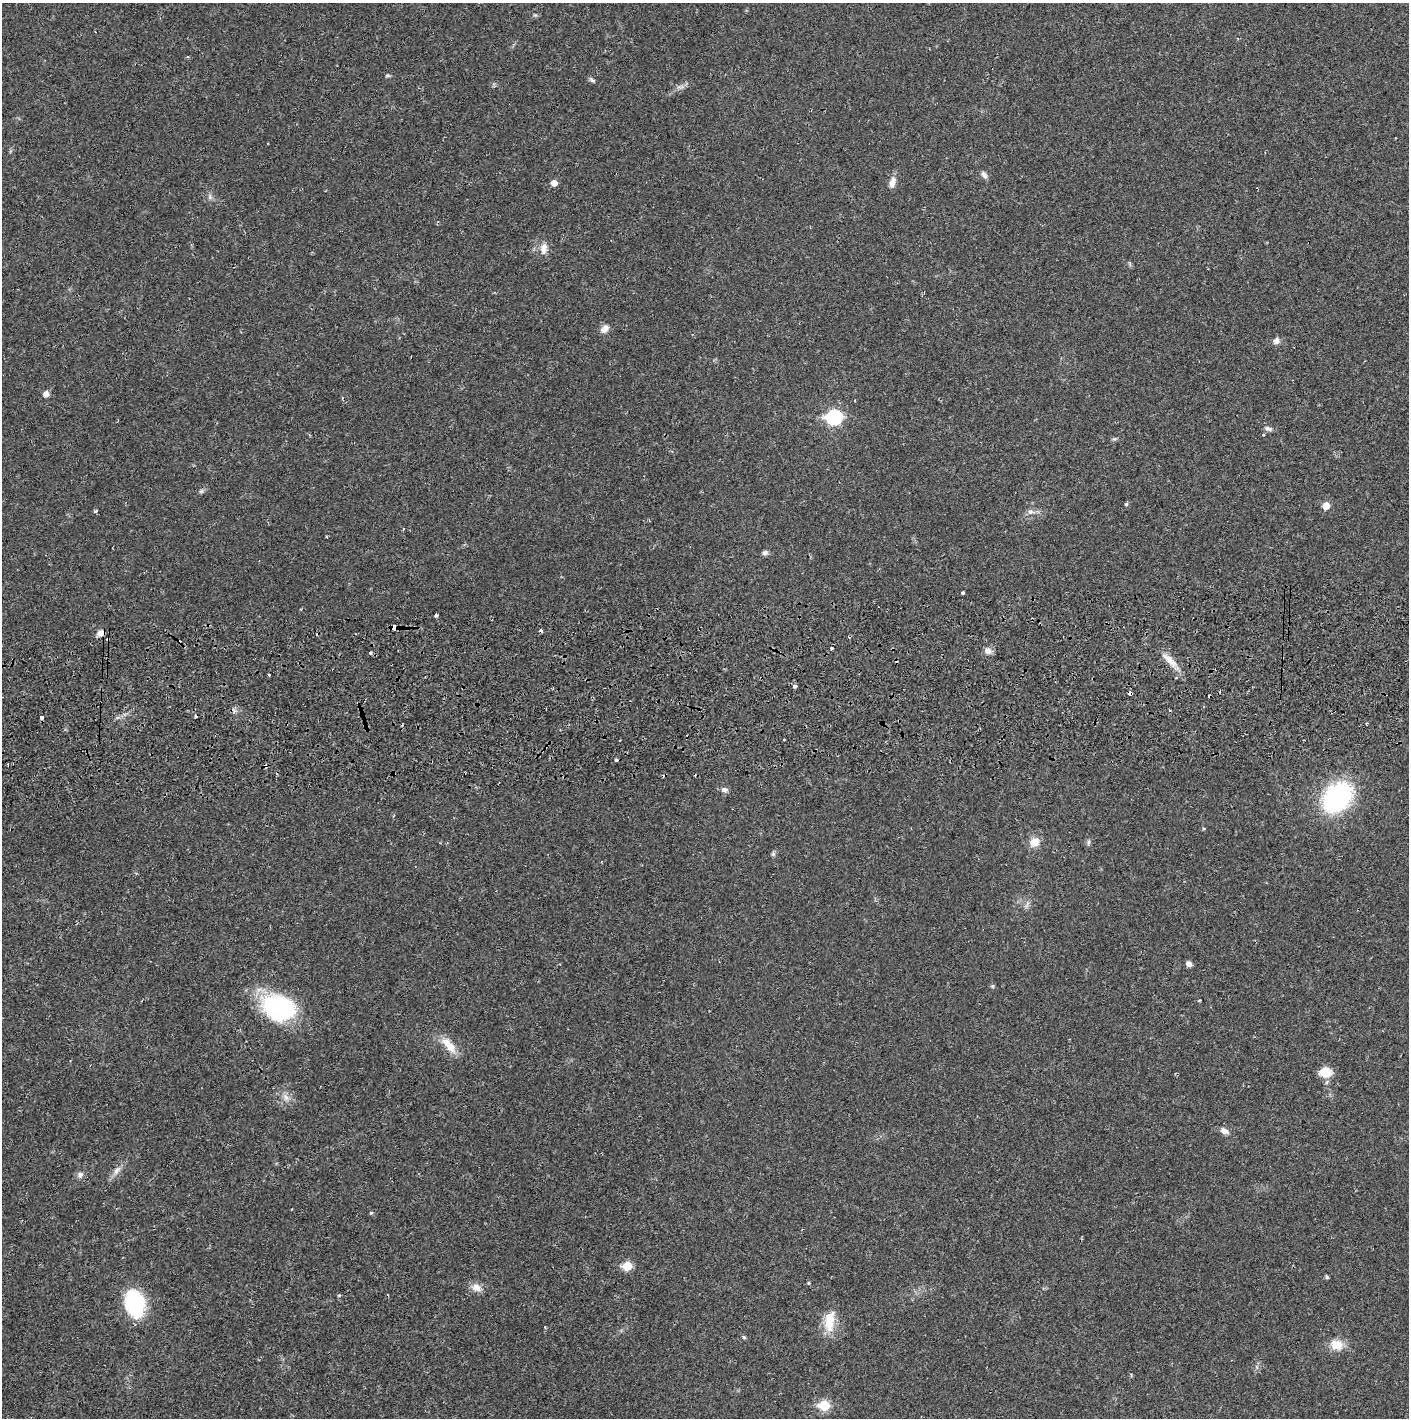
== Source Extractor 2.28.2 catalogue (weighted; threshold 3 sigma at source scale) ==
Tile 5 of 3 x 3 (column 2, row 2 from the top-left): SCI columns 1410-2816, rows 1471-2886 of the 4229 x 4360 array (HDU 1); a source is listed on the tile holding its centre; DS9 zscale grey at full resolution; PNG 1411 x 1420 px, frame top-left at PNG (2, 3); no overlay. Shown black and unused: <1% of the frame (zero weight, under 2 of 3 exposures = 3% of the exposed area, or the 3 px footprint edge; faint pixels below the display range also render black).
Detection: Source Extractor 2.28.2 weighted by HDU 2 'WHT'; one run over the whole footprint, this tile lists its part. Background 0.0211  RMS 0.0035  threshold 0.0156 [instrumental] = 3 sigma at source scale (4.5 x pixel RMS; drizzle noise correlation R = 1.50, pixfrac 1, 0.05/0.05 arcsec/px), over >= 5 px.
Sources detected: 73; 12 cosmic-ray / hot-pixel residue — not listed; the other 61 listed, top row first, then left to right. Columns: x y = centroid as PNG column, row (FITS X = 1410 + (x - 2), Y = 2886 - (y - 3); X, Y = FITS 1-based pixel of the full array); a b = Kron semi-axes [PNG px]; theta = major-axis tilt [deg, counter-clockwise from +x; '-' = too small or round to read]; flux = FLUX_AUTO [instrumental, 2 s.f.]
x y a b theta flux
387 75 6 4 1 0.47
592 80 9 5 -32 0.73
680 87 12 3 0 0.77
984 175 10 6 -57 1.2
892 182 15 7 73 2.4
554 183 5 5 - 2.7
210 197 8 6 -79 0.96
544 248 15 9 79 2.7
605 329 12 8 45 2
1276 341 7 7 - 1.6
46 394 8 7 - 1.4
834 417 8 7 - 55
1268 429 10 6 -19 1.1
201 491 6 5 - 0.64
1126 504 4 4 - 0.59
1326 506 6 5 - 4.1
96 511 5 3 - 0.45
1031 512 10 5 -6 1.2
765 553 6 6 - 1.1
963 593 3 3 - 1
436 615 3 3 - 0.64
395 627 5 4 - 30
101 633 9 7 11 2
831 648 3 3 - 0.51
988 651 10 8 -36 1.8
370 653 3 3 - 1
1169 660 23 7 -42 3.7
795 686 4 4 - 1.4
1130 693 4 3 - 3.7
42 717 3 3 - 1.8
8 765 3 3 - 0.34
265 766 6 4 -32 0.55
724 790 8 7 - 1.2
1337 797 26 20 46 52
1203 829 4 3 - 0.6
1034 842 12 11 - 3.6
1088 842 8 4 82 0.63
773 854 7 5 89 0.66
1027 904 11 3 65 0.8
1189 964 6 6 - 1.4
993 986 6 4 90 0.45
1199 1000 4 2 - 0.32
278 1007 41 28 -19 35
449 1045 26 10 -49 5.6
1325 1072 14 11 11 5.4
286 1097 11 6 -53 1.8
1224 1131 11 7 -26 1.8
117 1170 14 7 51 2
80 1175 8 7 - 1.2
371 1213 4 4 - 0.44
627 1266 6 5 - 11
1327 1277 4 4 - 0.65
808 1283 4 4 - 0.37
477 1287 13 9 -30 2.7
339 1295 5 3 - 0.34
135 1303 30 20 -75 23
829 1321 29 12 82 7.5
545 1327 3 3 - 0.33
744 1337 5 4 - 0.43
1336 1345 16 13 -17 4.6
824 1406 6 6 - 17
Overlapping masked pixels (flux is a lower limit): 4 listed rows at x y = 395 627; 101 633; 1130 693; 265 766